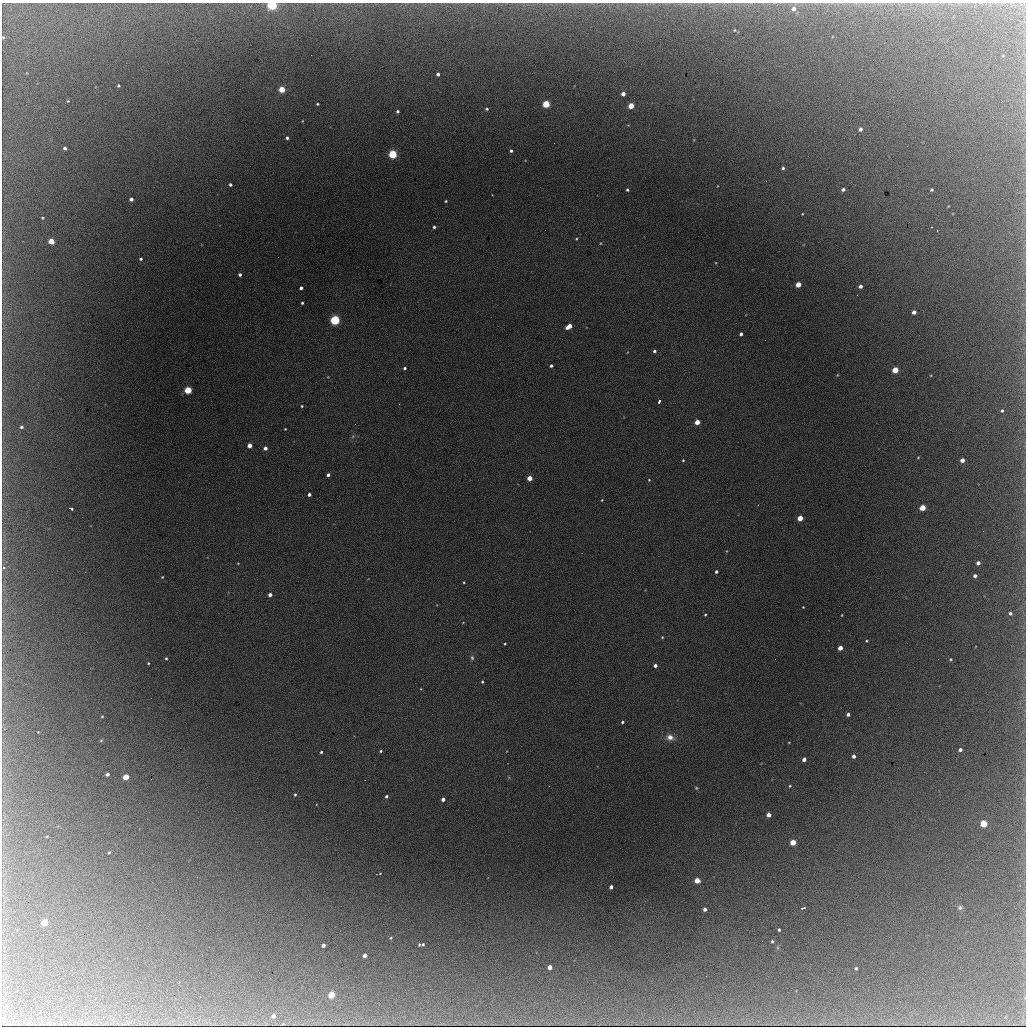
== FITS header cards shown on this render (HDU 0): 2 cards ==
NAXIS1  =                 1024 / length of data axis 1
NAXIS2  =                 1024 / length of data axis 2

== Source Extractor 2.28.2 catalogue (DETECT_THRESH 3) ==
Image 1024 x 1024 px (HDU 0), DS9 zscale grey, 1 PNG px = 1 image px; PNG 1028 x 1028 px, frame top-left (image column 1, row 1024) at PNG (2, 3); no overlay
Background 3410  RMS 44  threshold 131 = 3 sigma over >= 5 px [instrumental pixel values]
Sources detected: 139; all 139 listed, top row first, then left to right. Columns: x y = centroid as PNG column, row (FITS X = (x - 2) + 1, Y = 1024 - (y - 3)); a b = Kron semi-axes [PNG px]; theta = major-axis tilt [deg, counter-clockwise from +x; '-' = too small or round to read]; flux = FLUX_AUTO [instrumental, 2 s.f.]
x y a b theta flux
272 5 5 4 - 470000
794 9 7 6 - 15000
734 30 4 2 - 2100
3 37 3 3 - 2500
438 74 4 3 - 7500
118 86 3 3 - 3700
282 89 4 4 - 76000
623 94 4 4 - 16000
68 101 2 2 - 2200
317 104 3 2 - 3400
546 104 4 4 - 130000
631 106 4 4 - 63000
487 109 4 3 - 4500
397 111 3 3 - 5600
302 121 3 2 - 1900
860 129 5 4 - 9300
287 138 3 3 - 6000
554 143 2 2 - 6800
65 148 4 3 - 6900
511 151 3 3 - 6300
393 154 4 4 - 290000
783 168 4 3 - 5200
230 184 3 3 - 6100
843 189 4 4 - 7600
627 190 3 3 - 4400
931 190 3 3 - 3900
131 199 4 3 - 9200
446 201 3 2 - 2900
802 214 3 2 - 2100
42 218 4 3 - 2700
434 227 3 3 - 5900
932 227 2 2 - 1500
545 230 2 2 - 4500
576 239 3 3 - 2600
51 241 4 4 - 56000
141 259 4 3 - 4300
240 275 3 3 - 6900
798 284 4 4 - 47000
860 286 4 3 - 12000
301 288 4 3 - 8600
302 303 3 3 - 4700
914 312 4 4 - 14000
335 320 5 4 - 440000
569 326 6 4 33 37000
741 334 4 3 - 8200
654 351 4 4 - 6400
551 366 3 3 - 5900
405 368 3 3 - 5700
895 370 4 4 - 77000
837 375 4 3 - 2200
188 390 4 4 - 160000
659 401 4 3 - 12000
302 406 3 3 - 3100
1002 411 3 3 - 3900
697 422 4 4 - 39000
21 427 4 3 - 5400
285 429 3 2 - 2400
353 436 6 4 20 4400
249 445 4 4 - 30000
265 448 4 4 - 16000
918 457 4 3 - 2100
683 460 3 2 - 2700
962 460 4 4 - 18000
328 475 4 3 - 9200
530 478 4 4 - 48000
649 480 4 3 - 2500
309 494 4 3 - 10000
602 500 4 3 - 2500
922 508 4 4 - 73000
72 509 3 3 - 9300
800 518 4 4 - 50000
983 531 2 2 - 1700
726 551 5 3 - 2200
238 563 4 2 - 2000
978 563 4 4 - 11000
3 568 4 4 - 5500
716 572 3 3 - 6800
975 576 4 3 - 7900
162 577 3 2 - 2700
464 582 3 3 - 2600
270 595 4 3 - 14000
803 607 3 2 - 2100
1010 613 4 4 - 5700
705 615 3 2 - 3000
842 615 3 2 - 2000
662 637 4 4 - 3000
866 641 4 3 - 2800
505 644 3 2 - 2800
840 648 4 4 - 27000
166 658 3 3 - 3600
472 658 6 5 - 5600
951 659 5 4 - 3300
148 663 3 3 - 2700
655 665 4 3 - 9900
482 682 3 3 - 3300
848 714 3 3 - 8600
102 716 3 3 - 2200
622 722 4 3 - 4800
670 737 11 8 -24 22000
101 740 5 3 - 3000
789 742 3 2 - 1800
960 750 4 3 - 8900
381 751 4 3 - 4100
321 752 3 3 - 4300
854 756 4 3 - 9200
804 759 4 4 - 14000
107 774 4 3 - 9300
126 777 4 4 - 68000
151 779 2 2 - 330
790 786 4 3 - 2600
696 788 6 4 -23 3800
295 795 4 3 - 4300
386 796 3 3 - 6100
443 799 4 3 - 14000
769 815 4 4 - 23000
984 824 4 4 - 120000
47 836 4 2 - 2200
793 842 4 4 - 60000
109 852 3 2 - 2800
380 873 4 3 - 2400
197 877 3 2 - 3400
697 880 4 4 - 43000
611 887 4 3 - 12000
803 908 5 2 - 4900
960 908 7 6 - 7100
705 909 4 4 - 10000
44 923 5 4 - 89000
779 930 3 3 - 4800
391 938 4 3 - 2900
772 941 4 3 - 3800
423 944 3 3 - 3400
323 945 4 3 - 11000
419 945 4 3 - 3200
365 955 4 4 - 17000
550 967 4 4 - 22000
856 968 3 3 - 3700
331 995 5 4 - 110000
584 1002 2 2 - 5800
273 1016 5 4 - 12000
At the frame edge (FLAGS 8, measured only in part): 3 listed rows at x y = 272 5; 3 37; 3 568